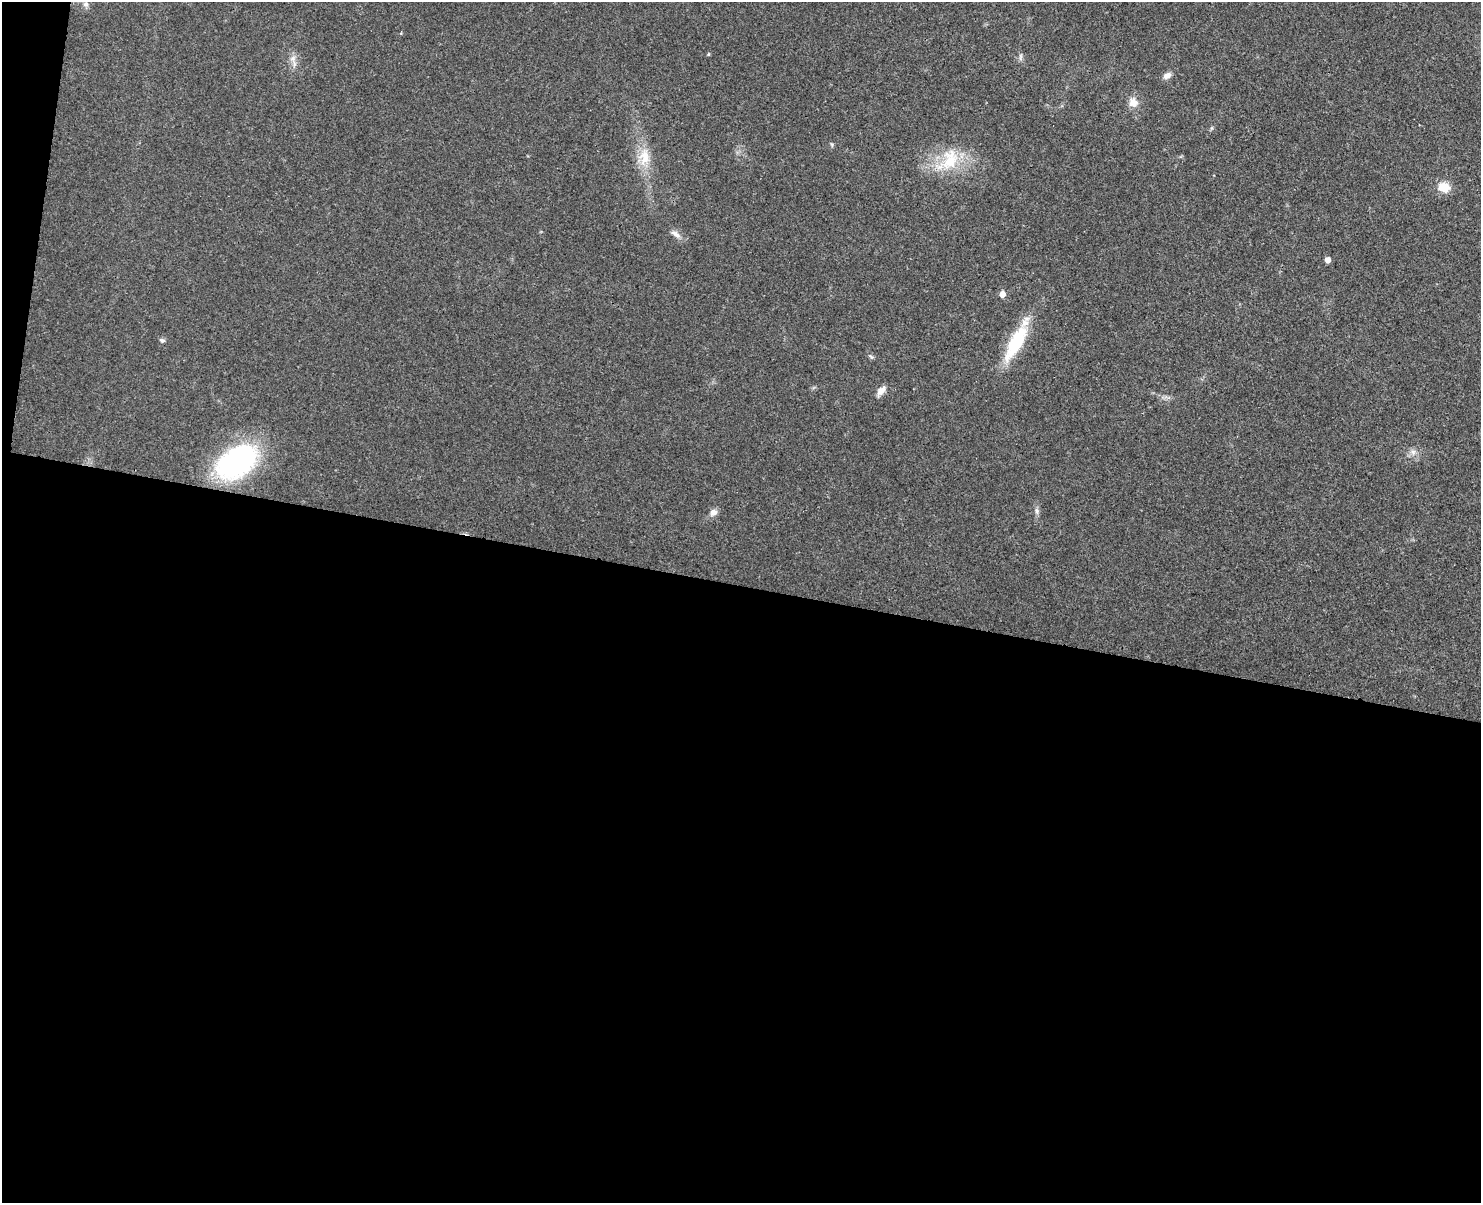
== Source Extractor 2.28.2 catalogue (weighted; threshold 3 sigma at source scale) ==
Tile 10 of 3 x 4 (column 1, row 4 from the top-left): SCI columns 170-1648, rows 17-1217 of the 4893 x 4832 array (HDU 1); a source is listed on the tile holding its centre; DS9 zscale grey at full resolution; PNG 1483 x 1205 px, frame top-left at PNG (2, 2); no overlay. Shown black and unused: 52% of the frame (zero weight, under 3 of 4 exposures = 6% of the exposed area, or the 3 px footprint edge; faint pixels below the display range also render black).
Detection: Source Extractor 2.28.2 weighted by HDU 2 'WHT'; one run over the whole footprint, this tile lists its part. Background 0.0307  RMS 0.0048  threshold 0.0214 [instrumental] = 3 sigma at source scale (4.5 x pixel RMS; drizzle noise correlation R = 1.50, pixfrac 1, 0.05/0.05 arcsec/px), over >= 5 px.
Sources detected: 21; all 21 listed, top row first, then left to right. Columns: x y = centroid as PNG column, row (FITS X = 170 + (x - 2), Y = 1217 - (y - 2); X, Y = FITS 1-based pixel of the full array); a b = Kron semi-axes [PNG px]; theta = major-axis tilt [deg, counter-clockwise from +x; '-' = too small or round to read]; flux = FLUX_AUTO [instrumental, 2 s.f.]
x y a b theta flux
86 4 7 6 - 1.4
708 54 5 3 - 0.48
1020 57 11 4 85 1.1
293 58 8 7 - 2.1
1167 76 10 7 31 2.8
1133 102 12 11 - 4.5
831 144 6 4 -70 0.62
644 157 26 15 86 11
949 160 37 22 47 21
1444 187 11 9 -10 8.5
676 234 16 7 -32 2.7
1327 260 5 5 - 2.6
1002 294 6 5 - 3.4
162 340 7 5 -18 1.1
1016 343 46 14 61 27
871 356 7 4 -44 0.81
881 391 14 8 51 3.1
1413 452 7 7 - 1.8
237 462 42 25 34 93
1037 511 10 5 -77 1.4
713 512 10 8 33 2.5